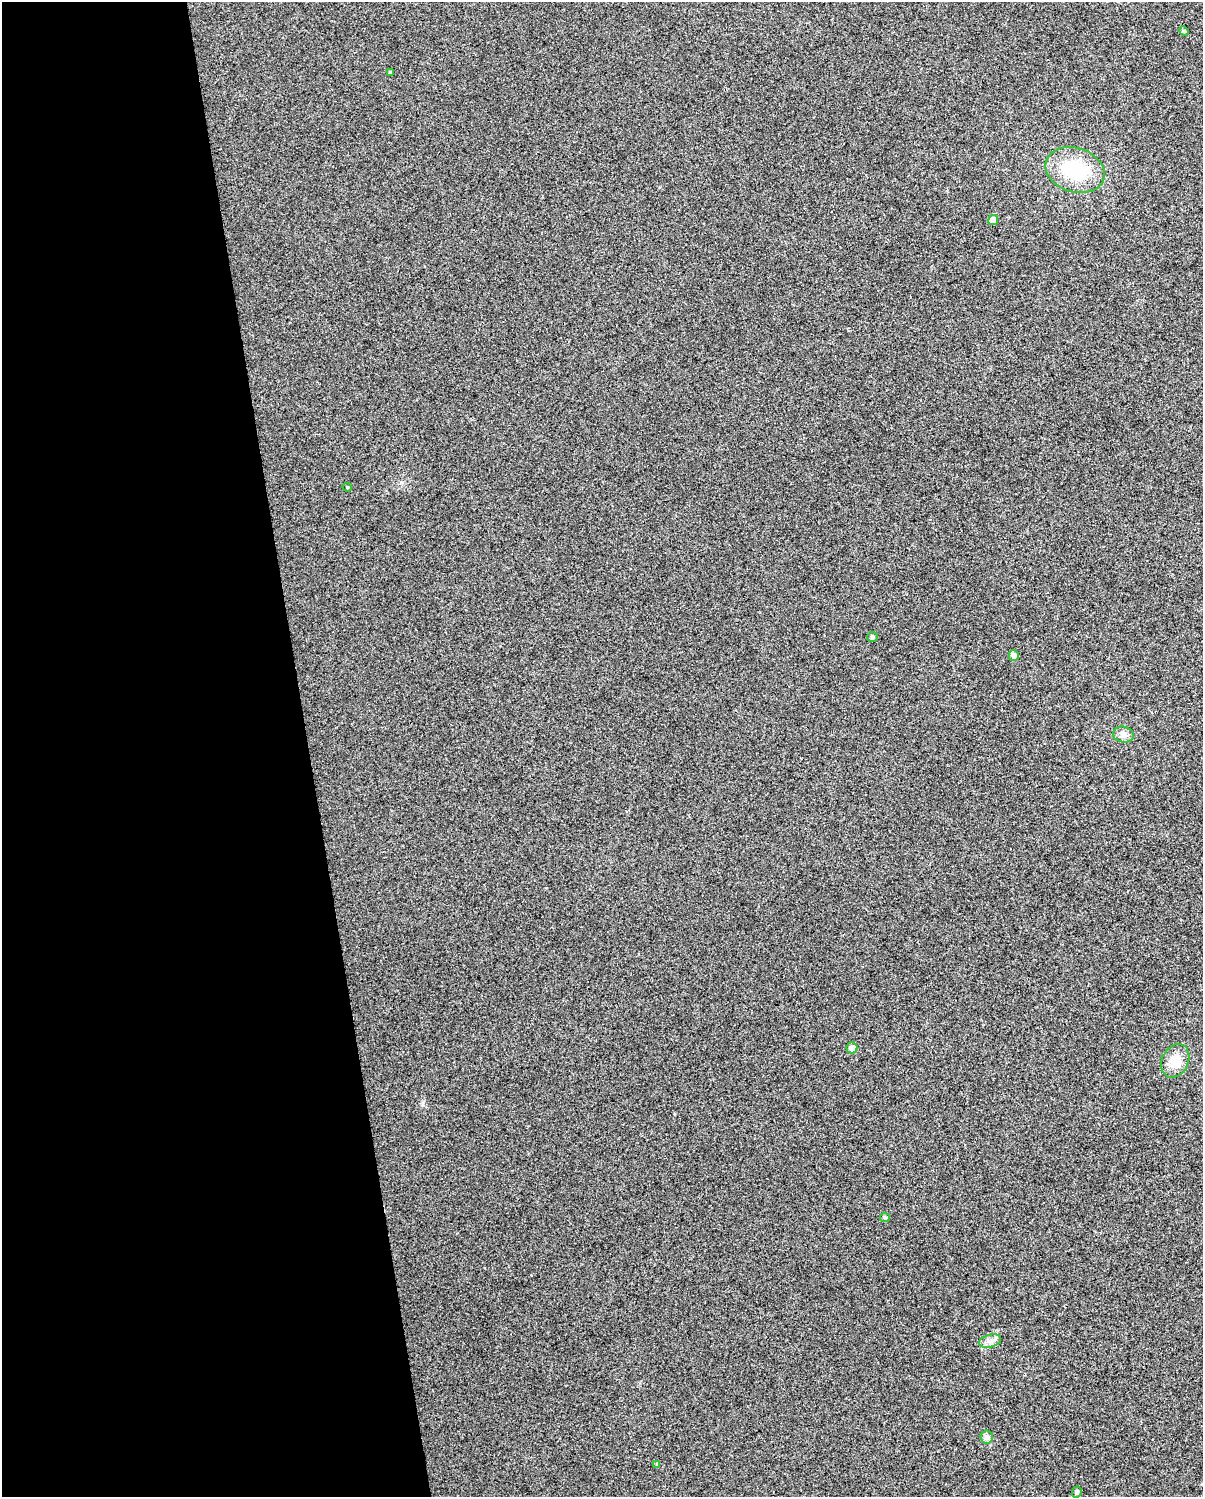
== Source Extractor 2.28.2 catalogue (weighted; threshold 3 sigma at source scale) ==
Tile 5 of 4 x 3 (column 1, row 2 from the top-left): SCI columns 1-1201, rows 1516-3010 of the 4804 x 4570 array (HDU 1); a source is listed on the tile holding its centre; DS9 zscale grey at full resolution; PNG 1205 x 1499 px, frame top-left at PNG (2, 2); each listed source drawn as its Kron ellipse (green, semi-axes under 4 px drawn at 4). Shown black and unused: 26% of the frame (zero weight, under 3 of 5 exposures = <1% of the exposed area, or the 3 px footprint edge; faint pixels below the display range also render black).
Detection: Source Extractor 2.28.2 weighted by HDU 2 'WHT'; one run over the whole footprint, this tile lists its part. Background 0.0255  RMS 0.035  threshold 0.156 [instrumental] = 3 sigma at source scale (4.5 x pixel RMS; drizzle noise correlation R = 1.50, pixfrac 1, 0.0396/0.0396 arcsec/px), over >= 5 px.
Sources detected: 15; all 15 listed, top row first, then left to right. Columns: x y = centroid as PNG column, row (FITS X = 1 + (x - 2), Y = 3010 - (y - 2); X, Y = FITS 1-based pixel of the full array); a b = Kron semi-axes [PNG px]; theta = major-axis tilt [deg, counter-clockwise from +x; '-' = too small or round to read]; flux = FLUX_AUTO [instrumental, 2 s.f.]
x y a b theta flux
1184 31 5 4 - 4.7
390 72 3 3 - 5.1
1075 170 30 22 -19 190
993 220 5 5 - 38
347 487 4 4 - 3.8
872 637 5 5 - 6.8
1014 655 5 5 - 14
1123 734 10 8 -13 17
852 1048 5 5 - 24
1175 1061 17 13 63 54
885 1218 5 4 - 4.2
990 1341 11 6 15 15
987 1437 7 6 - 8.3
657 1464 3 3 - 4.4
1077 1492 6 4 64 6.4